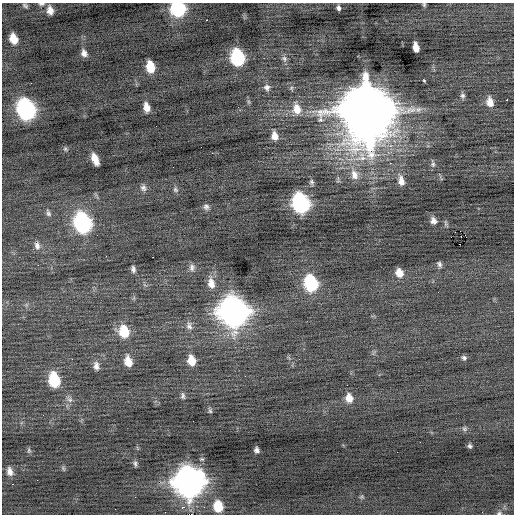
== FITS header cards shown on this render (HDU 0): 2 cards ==
NAXIS1  =                  512 / Axis length
NAXIS2  =                  512 / Axis length

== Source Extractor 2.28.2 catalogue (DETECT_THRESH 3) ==
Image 512 x 512 px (HDU 0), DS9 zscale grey, 1 PNG px = 1 image px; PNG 516 x 516 px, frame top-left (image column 1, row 512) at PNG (2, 3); no overlay
Background -0.0263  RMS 0.82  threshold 2.47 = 3 sigma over >= 5 px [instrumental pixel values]
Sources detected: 82; all 82 listed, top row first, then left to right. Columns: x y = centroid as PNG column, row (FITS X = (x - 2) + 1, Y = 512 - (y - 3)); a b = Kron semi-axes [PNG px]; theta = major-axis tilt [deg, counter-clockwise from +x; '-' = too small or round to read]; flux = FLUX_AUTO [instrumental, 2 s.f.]
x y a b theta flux
41 4 9 5 0 130
424 5 6 4 -75 84
25 6 7 5 -35 110
178 8 10 9 - 6900
338 8 5 4 - 210
50 10 9 6 -77 390
207 20 3 2 - 800
13 39 9 6 -72 780
416 47 9 5 -78 500
84 53 8 6 -66 260
237 58 11 8 -77 6200
284 58 9 7 -29 180
150 67 10 7 -79 1200
424 80 3 3 - 51
267 87 9 8 - 230
463 96 8 6 -65 150
507 100 2 2 - 210
249 102 7 4 -71 88
490 102 11 8 -77 530
146 107 9 6 -77 460
26 109 13 10 -73 15000
297 109 15 10 -78 740
367 110 19 17 -77 510000
274 136 10 7 -79 450
65 149 7 5 -41 100
95 159 11 6 -66 610
390 163 2 2 - 170
433 164 10 6 -86 150
354 175 16 10 -74 590
401 181 13 7 -79 430
311 182 8 5 -75 130
143 188 9 8 - 220
175 190 9 6 -51 140
301 203 12 9 -74 12000
206 207 9 7 -29 190
48 213 10 6 -70 160
433 221 9 7 -59 270
82 223 12 9 -74 13000
460 231 2 2 - 90
465 235 2 2 - 400
461 236 2 2 - 56
451 237 2 2 - 270
37 246 11 7 -76 280
153 257 2 2 - 110
439 264 8 5 -74 150
38 265 2 2 - 100
192 267 10 8 85 240
133 269 8 5 -77 170
399 273 9 7 -69 580
211 283 16 9 -80 560
311 283 11 8 -75 6000
233 312 15 12 -70 60000
189 326 12 8 -76 280
124 331 12 10 -72 1700
464 358 7 6 - 130
72 359 3 2 - 46
128 361 11 7 -76 710
192 361 10 8 -76 820
96 366 12 8 -81 300
54 380 12 8 -78 3000
347 385 3 2 - 44
183 396 9 6 -90 150
349 398 10 8 -78 580
69 399 9 7 -42 230
210 411 8 4 -72 99
193 421 2 2 - 23
464 429 7 7 - 130
470 446 5 4 - 120
29 450 8 6 -89 100
256 450 5 5 - 160
135 464 8 5 -77 130
63 468 8 4 -55 87
10 471 11 7 -78 340
37 480 2 2 - 35
189 482 14 13 - 68000
12 484 3 2 - 93
362 497 7 6 - 100
218 506 9 8 - 1400
183 507 4 3 - 180
115 509 2 2 - 41
499 513 7 5 1 120
191 514 4 2 - 1200
At the frame edge (FLAGS 8, measured only in part): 5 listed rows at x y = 41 4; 424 5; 178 8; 499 513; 191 514